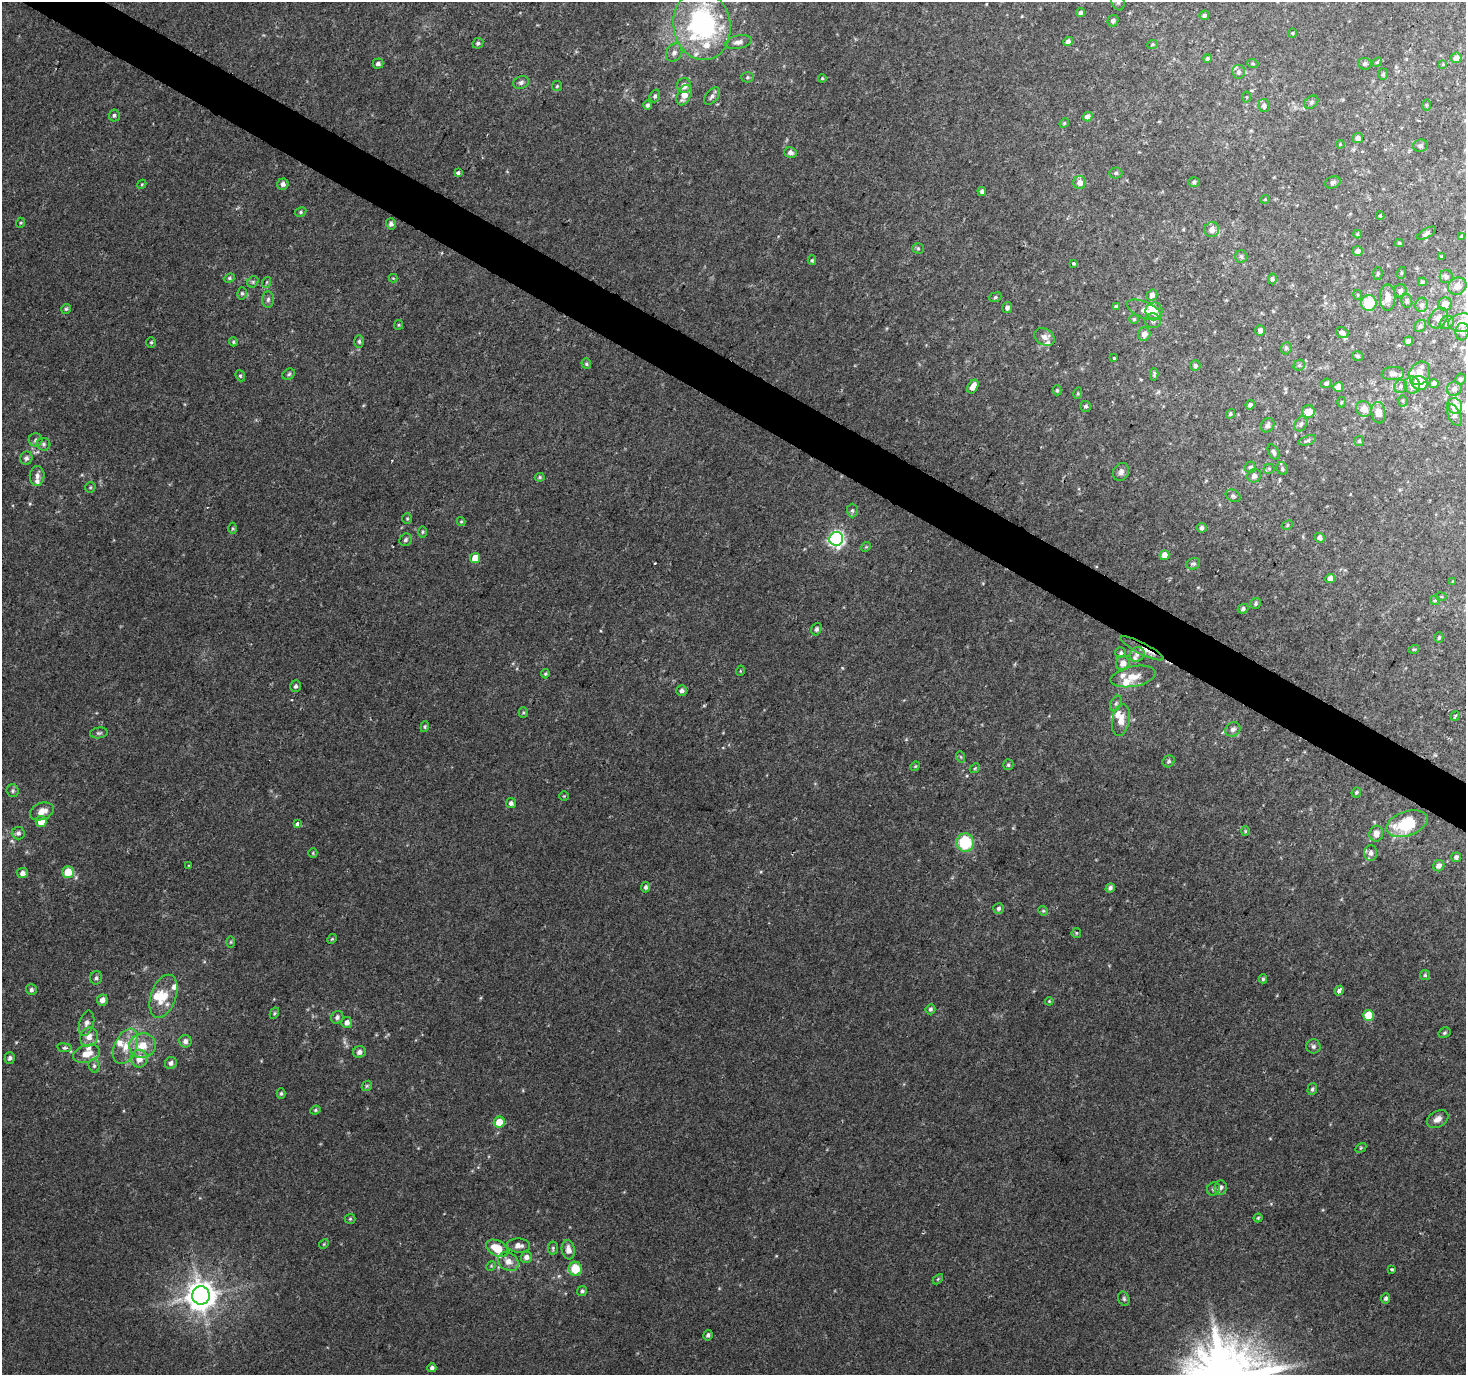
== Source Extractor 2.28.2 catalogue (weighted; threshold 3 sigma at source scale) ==
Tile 11 of 4 x 4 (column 3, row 3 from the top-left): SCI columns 2931-4394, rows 1564-2936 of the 5865 x 5939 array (HDU 1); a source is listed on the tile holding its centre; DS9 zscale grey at full resolution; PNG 1468 x 1377 px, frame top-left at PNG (2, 2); each listed source drawn as its Kron ellipse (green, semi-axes under 4 px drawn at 4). Shown black and unused: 3% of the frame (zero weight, under 2 of 3 exposures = <1% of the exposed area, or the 3 px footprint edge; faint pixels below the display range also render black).
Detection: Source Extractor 2.28.2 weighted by HDU 2 'WHT'; one run over the whole footprint, this tile lists its part. Background 0.0226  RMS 0.0054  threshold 0.0244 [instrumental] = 3 sigma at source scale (4.5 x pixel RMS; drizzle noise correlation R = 1.50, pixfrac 1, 0.0396/0.0396 arcsec/px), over >= 5 px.
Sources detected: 307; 1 too faint to see at this stretch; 1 cosmic-ray / hot-pixel residue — neither listed nor drawn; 25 inside a brighter listed object's ellipse — not listed separately; the other 280 listed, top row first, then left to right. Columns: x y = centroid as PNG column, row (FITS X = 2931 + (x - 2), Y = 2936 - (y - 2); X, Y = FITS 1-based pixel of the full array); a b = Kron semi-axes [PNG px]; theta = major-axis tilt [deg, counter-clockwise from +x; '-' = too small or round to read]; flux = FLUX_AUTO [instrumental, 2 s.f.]
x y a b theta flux
1118 2 8 6 -72 1.9
1080 12 4 4 - 1.2
1204 15 5 4 - 1.3
1113 21 6 5 - 1.6
702 25 35 28 -79 94
1292 33 4 4 - 0.66
1068 41 5 4 - 1.9
738 42 13 6 10 3.4
478 43 6 5 - 1.2
1152 44 5 4 - 0.71
674 53 9 7 56 2.6
1208 58 4 4 - 1.3
1456 58 5 5 - 4.2
1377 62 5 4 - 0.66
378 63 5 5 - 1.7
1253 64 6 3 -20 0.67
1365 64 7 6 - 1.2
1443 64 4 4 - 0.46
1239 72 7 6 - 1.6
1383 74 6 5 - 0.91
747 77 6 5 - 0.98
822 78 4 4 - 0.57
521 82 8 6 23 1.7
684 85 7 7 - 4.7
557 86 5 5 - 0.8
684 95 11 7 66 6.6
655 96 6 5 - 1.3
712 96 10 6 51 2
1247 97 5 3 - 0.57
1311 102 8 5 41 1.2
648 105 4 4 - 1.1
1426 105 5 3 - 0.53
1264 106 6 5 - 1.6
114 115 6 5 - 1.2
1088 117 5 5 - 3.3
1064 123 5 4 - 0.64
1358 138 5 5 - 2.4
1340 144 4 3 - 0.44
1420 146 7 6 - 1.5
790 152 6 5 - 2.2
458 173 3 3 - 2.1
1116 173 6 5 - 1.1
1194 182 5 5 - 0.91
1333 182 8 6 19 1.6
1080 183 6 6 - 3.7
142 184 5 3 - 0.53
283 184 6 5 - 1.8
982 191 4 4 - 1.7
1265 199 4 4 - 0.55
301 212 6 4 28 0.86
1380 216 4 3 - 0.74
20 223 5 3 - 0.61
391 224 6 5 - 1.8
1212 230 7 7 - 4.3
1427 233 10 4 31 1.4
1357 234 4 4 - 0.59
1461 236 4 3 - 0.75
1399 243 4 3 - 0.68
918 248 5 5 - 0.77
1358 251 5 5 - 2.3
1442 256 4 3 - 0.48
1241 257 6 6 - 1.4
812 260 5 4 - 0.77
1073 263 3 3 - 1.6
1401 273 6 3 72 0.59
1378 274 6 4 88 0.92
1446 277 7 6 - 1.4
229 278 6 4 23 0.76
393 278 4 4 - 0.46
1272 279 5 4 - 1.3
253 282 6 5 - 0.85
267 282 5 3 - 0.57
1422 282 4 3 - 0.84
1457 286 9 8 - 4.4
1400 291 6 6 - 1.8
242 293 6 5 - 0.94
1152 295 6 5 - 2.3
1358 295 5 3 - 0.51
995 297 6 4 22 0.94
1388 298 13 8 90 5.2
268 299 8 6 86 1.5
1407 301 7 5 -79 1.1
1369 303 8 7 - 16
1445 304 7 6 - 4.8
1422 305 7 6 - 1.8
1116 306 4 3 - 0.83
1007 308 5 5 - 1.9
66 309 5 4 - 0.79
1144 310 18 8 -24 4.6
1154 311 8 8 - 6.1
1438 318 11 8 52 3.3
1134 319 5 4 - 0.85
1153 321 8 7 - 2.1
1447 322 8 6 34 1.9
1463 322 15 9 6 8.5
398 325 5 4 - 0.64
1420 326 7 5 46 1.1
1260 331 5 5 - 1.9
1462 332 9 6 86 1.9
1342 333 6 5 - 1.8
1144 334 7 6 - 3.1
1045 337 11 8 -33 2.9
359 341 6 5 - 1
1408 341 5 4 - 2.5
151 342 5 4 - 0.71
233 342 4 4 - 0.69
1286 348 6 5 - 1.4
1358 356 6 4 -17 0.97
1114 358 3 2 - 1.1
586 364 5 4 - 0.96
1195 365 5 5 - 1
1299 365 6 5 - 0.82
1419 373 12 10 59 4.7
289 374 6 5 - 1
1154 374 6 3 -89 0.97
1393 374 11 6 6 2.3
240 376 6 4 -67 0.78
1460 379 5 5 - 1.1
1326 383 5 4 - 1.3
1419 383 8 7 - 17
1434 383 4 4 - 3.2
1412 385 8 8 - 2.6
1401 386 7 6 - 1.5
973 387 7 5 61 5
1338 387 5 5 - 5
1454 389 7 7 - 2.2
1057 390 5 4 - 0.82
1078 393 6 3 73 0.58
1403 401 5 5 - 0.96
1341 402 5 3 - 0.53
1250 405 5 4 - 1.7
1086 406 5 5 - 1.2
1455 406 8 7 - 7.9
1364 409 8 7 - 6.4
1308 411 6 6 - 7.2
1379 413 11 7 -83 6.9
1230 414 5 4 - 0.9
1454 415 11 6 -66 2.5
1301 424 8 6 62 1.7
1268 425 7 6 - 1.9
36 440 7 6 - 1.6
1307 440 9 4 18 1.2
1359 441 5 5 - 0.75
44 444 7 6 - 1.2
1273 452 8 5 -62 1.4
26 458 6 6 - 1.7
1250 467 6 5 - 1.3
1282 468 7 5 -63 1.2
1269 469 5 5 - 0.76
1121 472 9 7 61 2.3
37 476 10 7 89 2.6
1254 476 7 6 - 2.5
540 477 5 4 - 0.78
90 487 6 5 - 0.75
1233 496 8 5 -27 1.3
852 510 7 5 -90 1.1
407 518 5 4 - 0.67
461 521 4 4 - 0.63
1287 525 6 4 27 0.77
233 528 6 4 90 0.67
1202 528 5 4 - 1.7
422 532 6 4 89 0.71
1320 538 5 4 - 2
836 539 7 7 - 150
406 540 6 5 - 1.3
866 547 5 4 - 0.55
1164 555 5 5 - 6.2
475 558 5 5 - 7.3
1193 564 7 5 21 1.2
1330 579 5 4 - 3.8
1453 581 4 3 - 0.45
1441 597 5 3 - 0.56
1435 600 5 4 - 0.75
1256 603 5 5 - 0.99
1243 609 5 4 - 1.2
816 629 6 5 - 1.3
1439 637 5 4 - 0.88
1142 648 24 5 -27 4.2
1414 649 5 3 - 0.61
1121 653 5 5 - 1
1137 654 8 6 43 1.8
1123 663 7 6 - 3.8
740 671 5 3 - 0.47
545 674 4 4 - 0.67
1133 676 23 10 10 7.1
296 686 6 5 - 1.4
682 691 5 5 - 1.4
1116 704 8 5 63 1.6
523 713 5 4 - 0.67
1455 716 5 3 - 1.8
1121 720 16 8 80 6.4
425 727 5 4 - 0.81
1233 729 8 6 33 2.1
99 733 9 5 7 1.2
961 757 6 3 -71 0.7
1169 761 6 5 - 1.1
1008 765 5 5 - 0.95
915 766 5 4 - 0.68
975 768 5 4 - 0.71
13 791 6 6 - 1.3
1356 793 5 4 - 0.88
564 796 4 4 - 0.55
511 803 5 5 - 1.8
42 811 12 8 21 5.4
41 822 5 5 - 9.5
297 824 4 3 - 3
1407 824 21 12 19 26
1245 831 4 4 - 0.58
18 833 6 6 - 1.8
1376 834 8 7 - 3.4
965 842 9 8 - 25
313 853 5 4 - 0.62
1371 853 8 6 89 1.6
1456 857 5 5 - 1.5
188 865 3 2 - 0.43
1439 866 6 5 - 3
68 872 5 5 - 12
22 873 5 5 - 2.2
646 887 5 4 - 1.3
1110 888 5 4 - 1.7
999 908 5 5 - 1.2
1043 911 5 4 - 0.74
1076 933 5 4 - 0.69
332 939 5 4 - 0.62
231 942 6 4 89 0.72
1425 975 5 5 - 0.95
96 978 6 6 - 1.3
1263 979 4 4 - 0.96
31 990 5 5 - 1.4
1339 990 5 3 - 3.3
164 996 22 12 71 11
102 1000 6 5 - 2.8
1049 1001 4 3 - 0.53
930 1009 5 5 - 1.1
274 1013 6 4 62 0.72
1368 1015 5 5 - 12
337 1017 6 6 - 1.7
347 1022 5 5 - 2.6
86 1023 13 7 75 3.1
1444 1033 6 5 - 1
89 1037 10 8 60 4.6
185 1041 6 6 - 2.4
126 1046 19 11 67 8.8
142 1046 13 12 - 10
1313 1046 7 7 - 1.5
64 1048 7 3 -7 0.98
359 1052 6 5 - 2.3
87 1054 14 8 18 6.5
10 1058 6 5 - 1.5
139 1059 9 8 - 5.7
171 1063 6 6 - 2.1
94 1066 7 5 -75 1.2
367 1086 6 4 44 0.75
1312 1089 6 4 72 1.2
281 1093 5 4 - 0.88
315 1110 5 4 - 0.8
1438 1119 11 8 31 3.5
499 1122 5 5 - 8.7
1361 1148 6 4 31 0.63
1220 1187 7 6 - 2
1213 1189 7 6 - 1.3
1258 1218 4 4 - 0.69
350 1219 5 5 - 0.76
324 1244 5 4 - 0.63
518 1245 11 7 -3 3.4
497 1248 12 7 -27 11
553 1248 7 5 81 0.95
568 1250 9 6 -82 3.9
526 1257 6 5 - 2.5
508 1261 11 8 -35 4.5
491 1266 5 4 - 0.61
575 1269 7 6 - 12
1392 1270 3 3 - 2.4
938 1279 6 4 45 0.63
582 1291 5 4 - 1.1
201 1296 9 9 - 870
1386 1298 5 4 - 1.4
1124 1299 7 5 -73 1.2
708 1335 5 4 - 1.4
432 1368 4 4 - 1.4
Overlapping masked pixels (flux is a lower limit): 1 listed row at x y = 1142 648
Isophote crosses this tile's border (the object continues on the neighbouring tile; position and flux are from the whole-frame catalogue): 3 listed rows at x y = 1118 2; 1457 286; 1463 322